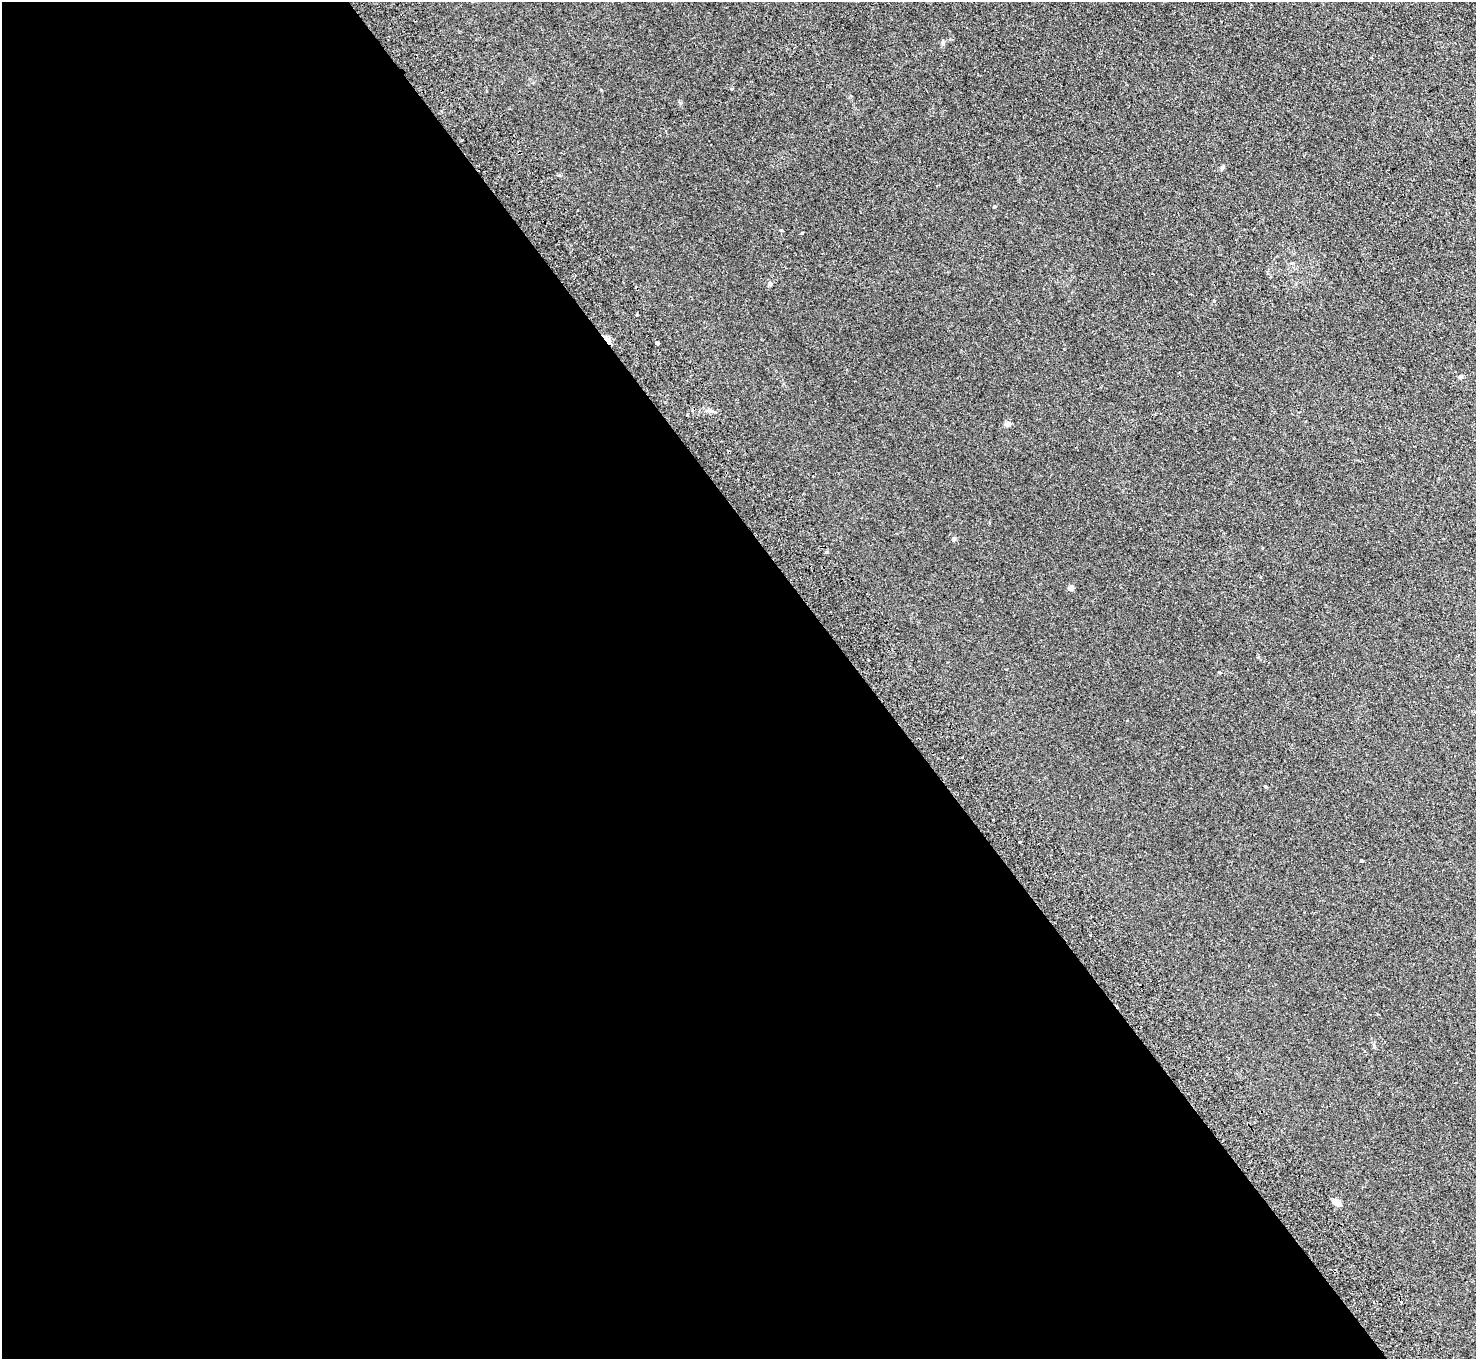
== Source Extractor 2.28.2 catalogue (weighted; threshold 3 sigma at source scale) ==
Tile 9 of 4 x 4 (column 1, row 3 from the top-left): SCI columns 50-1523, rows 1693-3049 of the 5994 x 5961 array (HDU 1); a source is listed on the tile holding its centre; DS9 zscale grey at full resolution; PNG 1478 x 1361 px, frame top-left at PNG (2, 2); no overlay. Shown black and unused: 59% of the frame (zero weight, under 2 of 3 exposures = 3% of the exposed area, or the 3 px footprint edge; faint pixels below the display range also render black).
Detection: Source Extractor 2.28.2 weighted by HDU 2 'WHT'; one run over the whole footprint, this tile lists its part. Background 0.123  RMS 0.0096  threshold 0.0431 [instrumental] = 3 sigma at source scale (4.5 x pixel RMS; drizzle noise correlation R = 1.50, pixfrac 1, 0.05/0.05 arcsec/px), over >= 5 px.
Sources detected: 19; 2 cosmic-ray / hot-pixel residue — not listed; the other 17 listed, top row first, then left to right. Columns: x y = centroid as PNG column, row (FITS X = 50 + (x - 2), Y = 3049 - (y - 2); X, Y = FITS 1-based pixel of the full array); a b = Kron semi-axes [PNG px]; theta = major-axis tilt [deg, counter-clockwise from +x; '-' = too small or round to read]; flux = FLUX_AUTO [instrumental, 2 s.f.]
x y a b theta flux
732 89 4 3 - 0.95
666 131 4 2 - 0.83
1222 168 6 5 - 1.5
802 233 3 3 - 1.8
770 284 5 5 - 1.3
637 314 3 2 - 0.91
607 339 11 4 -53 17
658 343 4 3 - 20
1461 377 5 4 - 2.7
687 415 3 3 - 1.2
1007 424 5 5 - 6.2
954 539 5 5 - 1.6
827 552 4 4 - 1.3
1071 588 4 4 - 8.5
1020 841 3 3 - 2.7
1361 861 3 3 - 3.5
1337 1203 10 7 -31 4.3
Overlapping masked pixels (flux is a lower limit): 1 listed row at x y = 607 339
Unlisted compact peaks at least as high as the median listed source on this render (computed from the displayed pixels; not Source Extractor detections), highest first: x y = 994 206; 943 42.